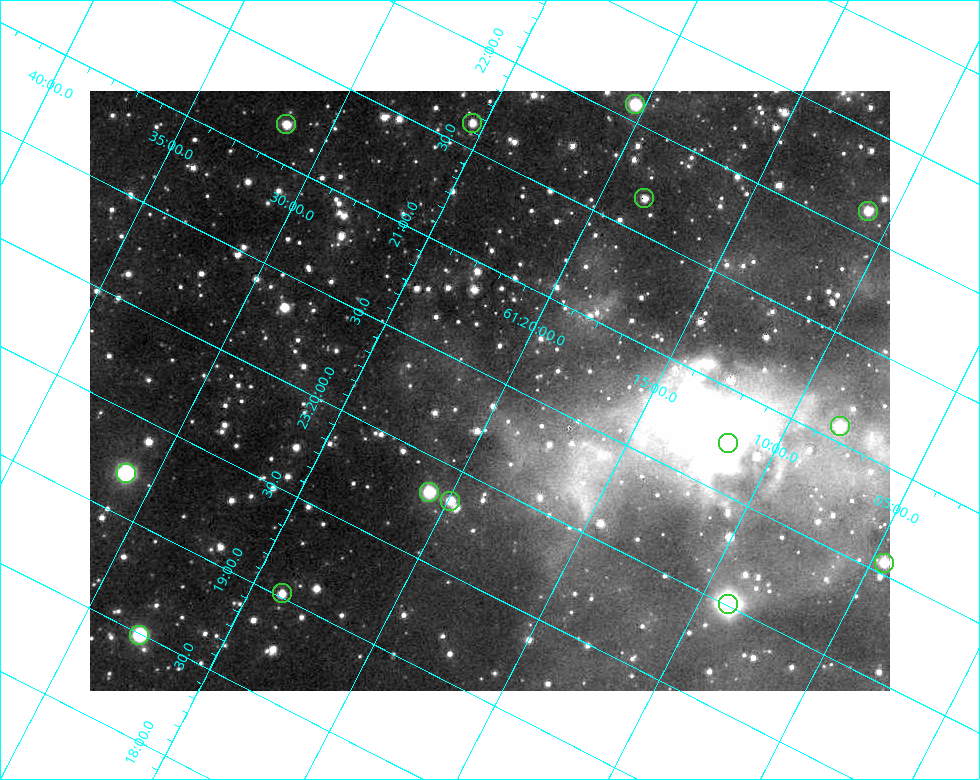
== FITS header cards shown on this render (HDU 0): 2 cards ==
NAXIS1  =                  800 / length of data axis 1
NAXIS2  =                  600 / length of data axis 2

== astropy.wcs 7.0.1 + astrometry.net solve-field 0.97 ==
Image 800 x 600 px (HDU 0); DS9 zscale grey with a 90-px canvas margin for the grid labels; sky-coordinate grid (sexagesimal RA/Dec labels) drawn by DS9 from the SOLVED WCS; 14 Tycho-2 reference stars matched to detected sources circled (green)
Header WCS: none
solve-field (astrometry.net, Tycho-2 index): SOLVED blind (the file carries no WCS)
Solved WCS: RA---TAN-SIP/DEC--TAN-SIP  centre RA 23:20:26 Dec +61:20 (350.11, +61.34 deg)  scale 2.22 arcsec/px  FOV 29.6' x 22.2'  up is +63 deg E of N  parity flipped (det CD > 0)
(file carries no celestial WCS; the grid is the blind solution)
Tycho-2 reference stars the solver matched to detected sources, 14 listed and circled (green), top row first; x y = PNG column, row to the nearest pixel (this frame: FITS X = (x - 90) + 1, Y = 600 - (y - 91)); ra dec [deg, ICRS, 3 dp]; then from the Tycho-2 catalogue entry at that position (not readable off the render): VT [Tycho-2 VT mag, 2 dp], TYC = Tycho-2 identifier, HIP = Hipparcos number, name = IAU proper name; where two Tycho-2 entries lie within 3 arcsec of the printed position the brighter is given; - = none
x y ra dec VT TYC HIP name
635 104 350.521 +61.339 9.75 4279-1203-1 - -
472 123 350.406 +61.424 11.64 4279-159-1 - -
286 124 350.298 +61.526 11.73 4279-1172-1 - -
644 198 350.418 +61.308 11.65 4279-348-1 - -
868 211 350.532 +61.181 11.15 4279-858-1 - -
840 426 350.270 +61.138 10.51 4279-219-1 - -
728 443 350.185 +61.195 8.75 4279-1582-1 - -
126 473 349.802 +61.518 8.66 4279-1268-1 115131 -
429 492 349.958 +61.346 9.65 4279-930-1 - -
450 501 349.960 +61.331 10.98 4279-507-1 - -
884 563 350.139 +61.076 10.88 4279-1725-1 - -
282 593 349.755 +61.398 11.65 4279-450-1 - -
728 604 350.003 +61.150 6.94 4279-702-1 115198 -
139 635 349.624 +61.465 9.45 4279-210-1 - -